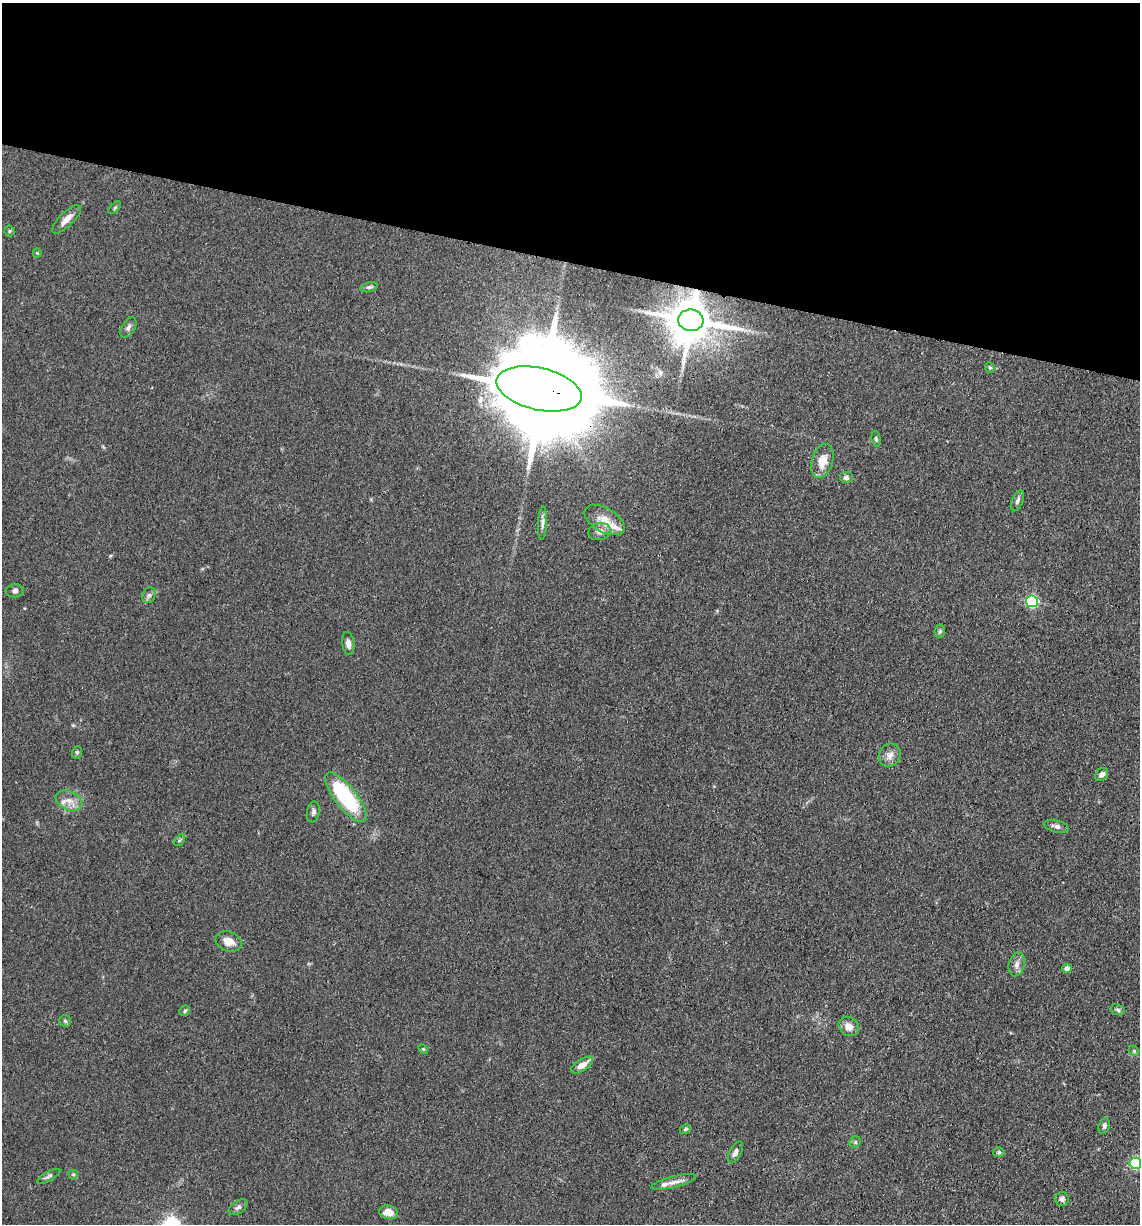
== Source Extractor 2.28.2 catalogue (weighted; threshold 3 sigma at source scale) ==
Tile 2 of 4 x 4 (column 2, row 1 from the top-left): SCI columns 1381-2518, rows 3673-4894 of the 4920 x 4899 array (HDU 1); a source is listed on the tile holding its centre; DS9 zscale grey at full resolution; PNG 1142 x 1226 px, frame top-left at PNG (2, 3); each listed source drawn as its Kron ellipse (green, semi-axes under 4 px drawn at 4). Shown black and unused: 21% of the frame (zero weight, under 3 of 4 exposures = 1% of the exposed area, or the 3 px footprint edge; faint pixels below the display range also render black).
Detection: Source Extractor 2.28.2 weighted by HDU 2 'WHT'; one run over the whole footprint, this tile lists its part. Background 0.104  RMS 0.0065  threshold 0.0294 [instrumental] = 3 sigma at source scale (4.5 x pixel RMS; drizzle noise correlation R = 1.50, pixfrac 1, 0.05/0.05 arcsec/px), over >= 5 px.
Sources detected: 53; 2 inside a brighter listed object's ellipse — not listed separately; the other 51 listed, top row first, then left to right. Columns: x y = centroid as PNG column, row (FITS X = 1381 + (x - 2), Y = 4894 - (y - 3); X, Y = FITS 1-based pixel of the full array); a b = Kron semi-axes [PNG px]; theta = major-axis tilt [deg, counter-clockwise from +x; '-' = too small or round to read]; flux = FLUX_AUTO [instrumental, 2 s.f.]
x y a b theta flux
115 208 8 3 45 0.77
67 219 19 7 45 5.3
9 231 5 5 - 0.9
37 253 4 4 - 0.65
369 287 8 5 15 1.4
691 320 12 10 -7 2800
128 327 11 6 58 2.3
990 368 5 4 - 1
539 389 43 21 -13 23000
876 439 7 4 -82 1.2
822 461 17 10 74 10
846 478 7 6 - 1.9
1017 501 11 5 67 2.1
605 520 22 12 -30 9.6
542 523 16 4 87 2.7
600 532 11 8 14 4.1
15 591 9 6 5 2
149 595 8 6 63 1.9
1032 601 6 5 - 84
940 631 6 5 - 1.1
348 643 11 6 -82 3.5
77 752 6 5 - 1
890 755 12 10 55 4.5
1102 774 7 5 43 2.8
346 797 30 11 -52 60
69 801 14 9 -24 6
313 812 10 6 81 1.9
1056 826 13 6 -14 2.8
180 840 7 3 52 0.98
229 941 13 10 -19 6.4
1017 964 12 8 78 3.5
1067 968 5 4 - 3.3
1118 1010 7 5 -22 1.4
185 1011 6 4 46 0.9
65 1021 6 5 - 1.2
849 1026 10 9 - 5.6
423 1049 6 3 -44 0.65
1134 1051 6 4 -46 0.89
582 1065 13 6 34 5.9
1104 1126 8 5 70 1.9
685 1129 6 4 23 0.96
855 1142 6 5 - 0.95
735 1152 12 5 63 2.7
999 1152 6 5 - 1.1
1135 1163 6 5 - 86
73 1174 5 4 - 0.84
49 1176 13 4 29 1.7
674 1182 23 5 14 4.5
1062 1199 7 7 - 2.2
238 1207 10 6 34 2.1
389 1212 9 6 -14 6.6
Overlapping masked pixels (flux is a lower limit): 2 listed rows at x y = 691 320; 539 389
Isophote crosses this tile's border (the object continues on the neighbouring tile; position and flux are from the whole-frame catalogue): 1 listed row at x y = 1135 1163